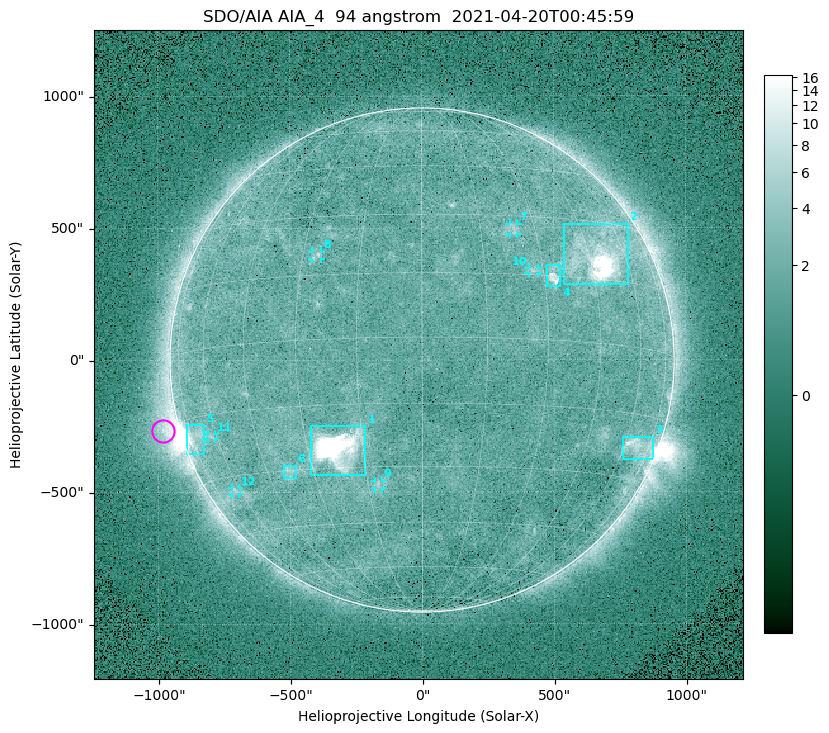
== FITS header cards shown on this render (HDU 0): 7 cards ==
TELESCOP= 'SDO/AIA '
INSTRUME= 'AIA_4   '
WAVELNTH=                   94
WAVEUNIT= 'angstrom'
DATE-OBS= '2021-04-20T00:45:59.12'
CTYPE1  = 'HPLN-TAN'
CTYPE2  = 'HPLT-TAN'

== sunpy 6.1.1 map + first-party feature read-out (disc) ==
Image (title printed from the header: SDO/AIA AIA_4  94 angstrom  2021-04-20T00:45:59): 512 x 512 px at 4.8 arcsec/px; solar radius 955 arcsec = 199 px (full disc in frame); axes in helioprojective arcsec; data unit not stated in the header (colour bar unlabelled)
Orientation: roll -0.138 deg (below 1 deg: not rotated)
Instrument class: DISC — disc imager (sunpy class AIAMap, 94 A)
Bright regions (active regions / flare kernels): reference = the median radial profile (limb darkening/brightening removed); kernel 5 px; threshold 5 sigma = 2.43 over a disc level ~1.71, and >= 1.15x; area >= 9 px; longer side >= 5 px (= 24 arcsec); searched inside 0.97 R_sun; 12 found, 12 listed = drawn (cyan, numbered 1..; 6 of them under ~33 arcsec drawn as corner ticks so the feature stays visible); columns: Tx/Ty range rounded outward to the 10 arcsec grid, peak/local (2 s.f.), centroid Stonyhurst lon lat
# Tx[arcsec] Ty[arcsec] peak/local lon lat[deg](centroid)
1 -420..-210 -440..-250 260 -22 -25
2 540..780 280..520 25 +48 +20
3 760..880 -380..-290 4.7 +67 -22
4 470..530 280..360 6 +33 +15
5 -900..-820 -360..-240 7.2 -72 -20
6 -530..-480 -450..-400 3.1 -37 -30
7 330..370 470..520 3 +24 +26
8 -420..-380 380..410 2.9 -26 +20
9 -180..-150 -490..-450 3 -12 -34
10 400..440 330..350 2.8 +27 +16
11 -810..-780 -300..-280 2.7 -63 -20
12 -720..-690 -510..-480 2.5 -63 -34
Off-limb structures (1.02-1.3 R_sun): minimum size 50 px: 7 found; the strongest spans PA ~85..115 deg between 1.02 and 1.21 R_sun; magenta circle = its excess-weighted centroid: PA ~105 deg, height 1.06 R_sun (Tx ~-980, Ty ~-270 arcsec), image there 4.8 x the reference